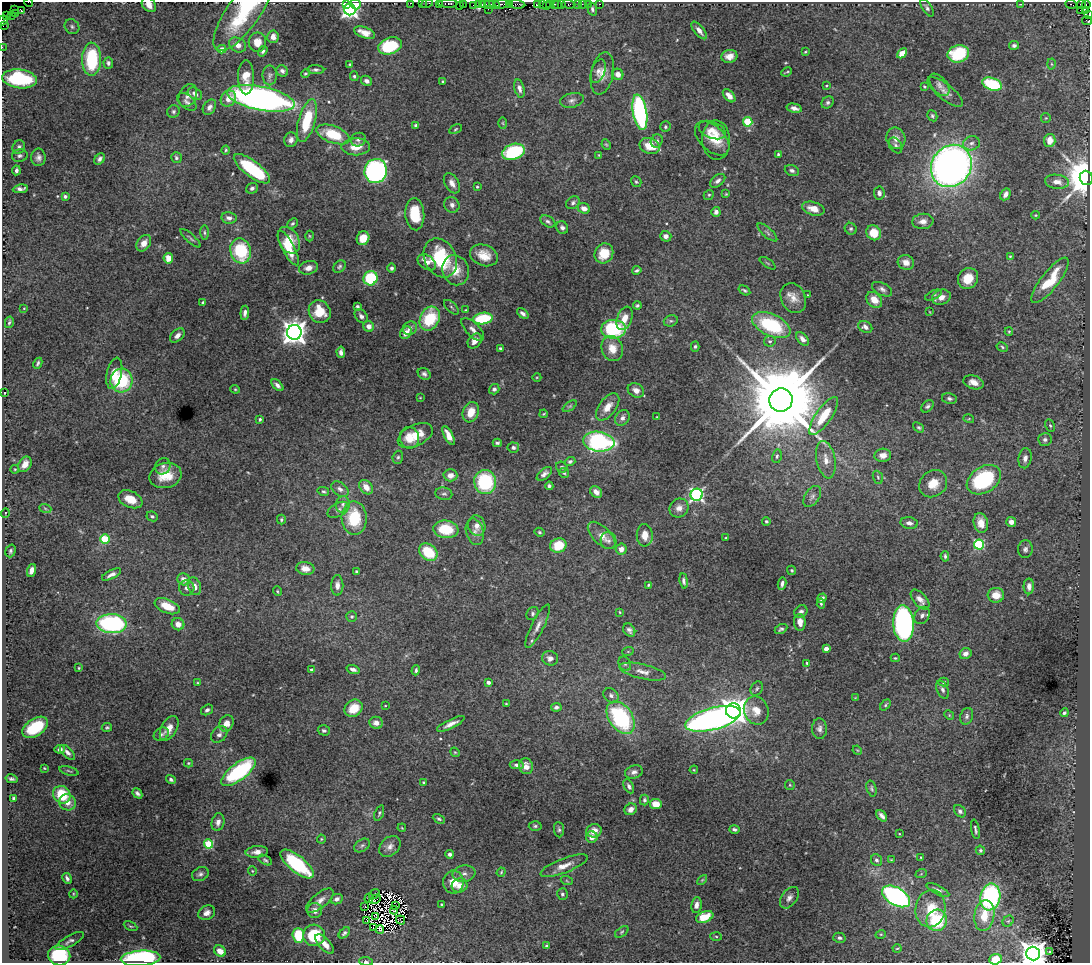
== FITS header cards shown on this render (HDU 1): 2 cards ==
NAXIS1  =                 1088
NAXIS2  =                  961

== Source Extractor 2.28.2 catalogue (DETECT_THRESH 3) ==
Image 1088 x 961 px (HDU 1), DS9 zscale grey, 1 PNG px = 1 image px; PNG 1092 x 965 px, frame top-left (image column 1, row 961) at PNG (2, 2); each listed source drawn as its Kron ellipse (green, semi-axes under 4 px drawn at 4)
Background 1.95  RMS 0.034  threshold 0.102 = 3 sigma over >= 5 px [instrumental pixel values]
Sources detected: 508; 7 with non-positive FLUX_AUTO (blend fragments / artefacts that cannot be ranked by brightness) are neither listed nor drawn; of the other 501, the 500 brightest by FLUX_AUTO listed and drawn (1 fainter detections omitted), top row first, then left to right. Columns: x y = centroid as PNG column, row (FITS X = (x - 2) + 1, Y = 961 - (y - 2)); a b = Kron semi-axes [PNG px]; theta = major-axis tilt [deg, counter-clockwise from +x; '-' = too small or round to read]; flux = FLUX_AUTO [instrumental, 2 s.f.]
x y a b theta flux
29 2 4 2 - 35
346 3 3 2 - 80
411 3 3 2 - 56
422 3 2 2 - 44
427 3 6 3 10 120
439 3 3 3 - 120
448 3 9 3 -1 260
356 4 5 4 - 100
463 4 2 2 - 34
482 4 3 2 - 57
494 4 5 2 - 170
502 4 9 3 1 410
509 4 2 2 - 17
517 4 8 4 -5 220
537 4 4 2 - 87
542 4 2 2 - 11
550 4 3 2 - 88
554 4 3 2 - 120
558 4 2 2 - 80
562 4 4 3 - 45
568 4 7 3 -3 85
577 4 3 3 - 110
582 4 2 2 - 25
588 4 2 2 - 51
599 4 3 2 - 18
1020 4 4 2 - 1.3
1071 4 6 3 -5 210
149 5 8 6 -49 15
459 5 2 2 - 14
474 5 3 2 - 33
478 5 4 2 - 59
490 5 5 3 - 170
546 5 3 2 - 18
1081 5 4 2 - 30
1086 5 4 3 - 75
927 8 10 5 -57 5.7
350 9 6 5 - 870
488 9 2 2 - 10
592 9 6 4 -74 5
14 10 2 2 - 3.8
1080 10 2 2 - 1.2
1086 10 4 3 - 18
21 11 4 3 - 19
244 12 47 16 55 170
16 13 3 2 - 59
11 15 2 2 - 9.2
1089 15 2 2 - 16
6 16 2 2 - 4.7
3 21 5 4 - 19
1087 21 5 3 - 23
3 26 4 2 - 14
72 27 8 7 - 6.5
699 30 10 5 -51 12
364 33 11 5 -20 19
273 37 6 5 - 15
257 42 9 8 - 25
238 45 9 7 -30 17
1014 45 5 4 - 5.8
390 46 12 8 19 130
2 47 2 2 - 14
222 49 4 4 - 16
263 51 5 4 - 4.6
805 52 4 3 - 2.2
902 53 6 4 44 33
958 54 11 8 14 130
729 56 8 6 14 18
91 59 16 9 89 140
108 63 5 5 - 5.9
350 64 3 2 - 2.9
1051 64 5 3 - 2.3
316 70 8 4 -2 5
282 71 6 5 - 6.9
598 71 12 6 69 12
787 72 5 2 - 2.2
305 73 4 4 - 2.6
602 73 21 11 78 29
618 74 6 5 - 14
270 75 10 7 90 7.4
354 76 5 4 - 3.7
246 77 17 8 -90 33
20 79 17 9 -7 170
366 81 6 5 - 8
443 81 3 2 - 2.3
992 84 10 6 -19 130
939 85 13 7 -51 11
826 86 3 2 - 2.1
924 87 3 3 - 2.5
519 88 9 5 -74 11
945 92 21 8 -38 16
195 94 8 5 -33 9.9
188 96 12 8 64 12
729 96 8 4 -48 16
261 98 34 12 -11 1100
228 99 8 7 - 20
572 100 12 7 12 10
187 102 11 6 -40 8.2
828 102 7 5 45 5.3
209 107 8 6 58 9.7
794 108 8 4 -13 12
173 111 6 6 - 4.9
640 112 18 7 -80 430
932 116 6 5 - 3.9
1046 118 5 4 - 2.2
307 120 22 8 74 97
748 122 5 4 - 93
503 123 6 4 -88 2.7
416 125 4 4 - 4.5
665 127 5 5 - 4
455 129 6 4 29 3
712 130 14 8 -21 21
333 134 17 8 -20 89
712 138 21 12 -44 40
896 138 11 9 -68 18
291 140 7 6 - 10
358 140 7 6 - 7.1
716 140 19 14 -86 43
1050 140 6 5 - 24
657 141 7 6 - 6.6
971 143 8 7 - 9.5
606 145 5 4 - 2.9
896 145 8 6 -59 5.7
650 146 10 8 -21 43
19 147 7 6 - 7.2
356 147 14 8 2 33
226 150 4 4 - 3.2
513 152 11 7 17 180
778 154 3 3 - 3
599 155 3 3 - 1.8
20 156 8 6 14 6
38 157 9 7 -89 11
176 158 5 5 - 4.5
100 159 6 4 51 6.8
951 166 22 19 52 1500
252 169 22 8 -37 190
16 170 5 4 - 7.3
792 170 7 5 -19 6.5
376 171 12 11 - 530
1086 178 7 6 - 8500
718 181 9 5 39 7.7
636 182 6 5 - 3.4
1057 182 12 7 -7 18
452 183 11 6 -58 14
477 187 3 2 - 2.5
252 188 6 5 - 5.9
20 189 7 4 6 8.4
879 193 6 5 - 7
726 194 3 3 - 1.9
1005 194 6 4 60 11
709 195 5 4 - 3
65 196 4 3 - 5.8
573 203 7 5 38 6
452 205 8 7 - 8.4
584 208 6 5 - 17
813 209 11 6 -16 25
716 212 5 4 - 8.2
415 214 16 9 -85 62
1036 215 4 4 - 2.5
229 218 7 5 -12 11
548 221 8 5 -31 6.2
923 221 11 7 6 17
292 223 6 4 43 4.2
562 228 6 5 - 7.5
851 229 6 5 - 4.5
767 232 12 4 -41 6.6
204 233 7 4 -89 3.9
874 233 8 7 - 46
309 236 5 3 - 2.2
666 236 5 5 - 10
190 238 13 3 -42 4.7
363 238 7 6 - 39
289 240 14 10 -61 49
144 243 9 6 53 18
288 248 19 6 -62 51
241 251 13 10 -74 140
604 253 10 9 - 44
484 255 14 10 -21 35
1010 256 4 3 - 2.2
168 258 5 4 - 25
440 258 20 15 -62 140
427 262 10 6 -35 16
906 262 8 7 - 19
768 263 9 2 -35 2.4
339 267 7 5 46 4.7
308 268 9 6 17 15
392 268 5 4 - 5.7
456 270 15 13 -71 37
637 270 5 3 - 4.1
370 278 7 7 - 140
968 278 11 9 54 40
1050 280 28 9 52 82
882 289 11 6 -27 8.8
744 290 6 4 -33 3.9
808 295 3 2 - 1.4
933 295 9 4 25 4.1
941 297 9 7 21 15
793 298 15 12 -63 25
874 300 9 6 -46 30
203 302 4 3 - 3.8
358 306 4 3 - 4.2
637 306 4 4 - 3.6
451 307 9 4 -43 4.6
24 308 4 3 - 1.9
466 310 3 3 - 2.3
320 312 12 10 -54 54
930 312 3 2 - 1.6
245 313 7 4 85 7.9
523 313 6 4 -40 7.4
361 316 8 5 -51 7.7
625 318 12 7 69 23
430 319 12 9 63 110
483 319 10 5 9 120
671 321 7 5 18 4.8
9 322 6 3 76 4
771 325 20 11 -24 160
369 326 5 5 - 14
865 327 7 5 -30 11
410 328 7 6 - 10
473 329 14 6 -45 13
614 329 12 9 -1 180
1009 331 4 4 - 2.7
294 332 7 7 - 2300
406 333 7 5 54 19
177 335 8 5 43 9.9
802 339 8 5 -49 11
475 341 8 6 51 20
770 341 6 5 - 4.1
695 346 5 4 - 4.2
1002 347 6 4 -28 3.4
500 348 3 3 - 3.3
612 349 13 10 -69 31
341 352 6 4 -84 8.3
38 363 6 3 62 4.1
114 373 16 7 78 32
424 374 7 5 -38 6.7
537 377 4 3 - 2
121 380 12 11 - 150
973 382 10 6 -19 18
277 385 7 4 -45 8.1
235 389 4 4 - 2.5
494 389 5 5 - 5.8
636 390 9 6 -32 14
4 393 3 2 - 1.3
420 398 3 2 - 1.5
949 399 7 5 -9 5.6
781 400 12 11 - 45000
570 406 8 4 35 3.9
927 406 7 5 47 5.3
608 407 16 8 53 27
471 412 10 8 69 33
544 414 4 3 - 2.6
824 416 22 7 55 62
657 417 3 2 - 1.6
622 418 8 6 55 9.8
260 419 4 3 - 4.1
969 419 5 3 - 2.3
1050 426 6 4 -63 3.9
919 427 6 4 -38 3.5
415 435 19 10 26 48
448 435 10 4 -63 22
409 438 11 9 -79 34
1045 440 7 6 - 8.9
599 442 16 10 -7 350
497 443 4 3 - 4.1
513 447 6 5 - 5.1
883 455 8 6 7 14
777 456 7 4 79 4.6
398 457 6 5 - 4.5
1025 458 10 6 80 13
826 460 19 9 -79 25
570 461 5 4 - 4.7
25 464 8 6 57 21
163 466 8 7 - 7.6
562 467 6 5 - 4.7
15 469 4 4 - 2.3
564 473 5 5 - 3.6
544 474 9 5 40 9.6
165 475 16 12 15 51
450 475 7 6 - 18
878 477 7 5 -69 3.8
984 480 18 13 33 200
485 482 12 11 - 180
933 484 15 13 39 36
549 486 4 3 - 4.3
366 487 8 6 -49 23
340 489 9 6 -39 9.7
323 491 6 4 -13 3.3
596 492 6 5 - 17
444 494 8 6 -8 6
697 495 6 6 - 480
812 496 12 7 56 9.9
130 499 13 8 -24 33
343 504 8 7 - 9.3
45 508 6 4 -20 3.4
679 508 10 9 - 16
338 510 11 6 29 9.9
5 513 5 3 - 1.7
152 516 6 4 -25 4.6
354 518 17 12 -89 100
281 520 5 3 - 3
766 521 4 4 - 3.6
1011 522 5 5 - 12
909 523 8 6 -10 9.8
981 523 10 7 -77 21
477 526 10 8 -72 18
446 529 13 8 -7 80
475 532 13 8 -76 15
539 532 5 4 - 3.2
602 535 17 8 -44 25
645 535 11 8 -88 25
726 538 3 2 - 2.3
105 539 4 4 - 110
609 541 8 8 - 8.7
558 545 8 7 - 56
979 545 5 5 - 220
621 549 5 5 - 16
1025 549 9 7 85 7.5
10 551 6 5 - 5.1
428 552 10 7 -42 80
945 556 5 3 - 3.7
305 568 9 6 -9 19
31 570 6 4 70 12
792 570 5 4 - 3.2
357 571 3 3 - 3.7
112 574 10 4 27 11
184 579 6 5 - 15
684 581 7 4 -82 6.4
782 584 6 3 78 7.2
337 585 10 6 89 12
648 585 4 3 - 2.7
194 586 9 6 -70 14
1029 586 8 5 -90 12
187 588 7 7 - 8.2
277 591 5 3 - 2.5
996 595 8 7 - 27
822 598 5 4 - 7.9
920 600 12 6 -48 15
821 604 5 3 - 3.5
167 606 13 7 -23 39
620 612 4 3 - 2.3
801 612 7 6 - 8.2
533 614 7 5 53 5.3
922 615 9 7 53 9.2
352 617 5 5 - 4.3
800 622 8 6 -86 17
903 623 18 10 -87 520
112 624 15 9 -2 370
178 624 6 6 - 15
538 626 24 6 63 18
781 629 7 4 29 5
629 630 7 5 -55 7.2
826 649 4 4 - 18
628 651 6 3 19 2.2
965 654 6 5 - 12
550 658 8 7 - 13
895 658 4 3 - 2.6
807 663 4 3 - 3.1
625 664 7 6 - 5.4
79 668 4 3 - 2.3
353 669 7 4 -15 7.7
312 670 3 3 - 4.2
416 670 5 3 - 4.4
643 672 24 7 -13 22
488 682 4 3 - 8.7
944 682 5 4 - 4.3
198 683 4 3 - 2.2
757 688 7 5 59 5.1
942 690 9 5 -65 7.6
611 695 8 6 -38 7.6
855 698 4 3 - 1.9
506 704 4 3 - 2.2
885 705 6 4 49 3.2
385 706 2 2 - 1.6
556 707 5 4 - 6.8
354 708 10 8 41 46
207 710 6 5 - 6.7
733 711 7 7 - 2800
756 711 14 12 -67 33
1064 713 4 4 - 5.2
949 715 5 4 - 2.9
967 716 8 6 72 7
621 718 18 11 -55 250
713 719 28 11 15 1000
226 723 8 6 58 18
376 723 7 6 - 13
451 724 15 4 26 14
35 727 14 8 33 94
107 727 5 4 - 3.4
169 728 13 7 61 22
819 729 10 7 -89 9.8
324 730 6 5 - 5.4
161 734 8 6 29 6
219 734 9 7 46 9.2
60 749 5 3 - 6.6
857 750 5 3 - 2.1
67 752 9 4 -44 9.3
455 752 5 4 - 2.7
188 763 4 4 - 2.4
517 765 7 4 2 7.1
526 766 8 7 - 16
44 768 3 3 - 1.9
694 770 4 3 - 1.9
69 771 10 3 -16 3
238 772 20 8 37 230
634 772 9 6 19 9.4
11 779 6 3 -14 5.2
171 779 5 4 - 4.8
424 782 3 2 - 2.4
790 785 5 5 - 2.8
629 786 7 4 -61 7.1
871 788 8 5 -75 4.8
137 793 5 4 - 6.2
62 795 9 8 - 73
14 798 3 3 - 3.8
644 800 5 4 - 4.9
67 802 8 8 - 19
656 804 6 5 - 38
631 809 6 5 - 14
960 811 7 5 -47 6.5
379 813 8 4 70 3.9
882 816 7 4 -51 8.5
439 819 6 4 -28 3.8
218 822 9 6 78 10
535 826 6 5 - 4.2
402 828 4 3 - 1.9
734 829 5 4 - 5.1
975 829 10 3 -80 4.9
559 830 8 5 -83 4.8
594 831 8 6 13 21
899 833 3 2 - 1.5
592 837 6 5 - 15
321 839 4 4 - 2.3
208 844 4 4 - 130
362 845 8 5 37 6
390 846 12 9 44 14
980 850 5 4 - 4
257 852 11 6 5 13
450 854 4 4 - 6.4
921 857 3 3 - 1.7
265 860 7 4 -30 4.1
877 860 6 5 - 6
891 860 3 3 - 2.1
297 864 20 8 -39 180
564 866 25 7 21 26
252 871 4 4 - 2.3
501 872 5 4 - 2.7
200 874 9 6 27 7.9
464 874 11 8 10 11
921 874 6 3 19 2.3
67 878 5 3 - 6.4
702 880 6 3 45 2.6
567 881 6 4 -19 2.7
453 882 11 10 - 32
460 885 8 7 - 19
938 890 12 4 -27 7.3
73 894 4 3 - 2
374 894 6 2 38 3.5
562 894 6 5 - 4.9
896 896 15 8 -31 590
990 897 13 10 79 330
369 898 5 2 - 3.2
789 898 12 7 54 12
337 899 6 5 - 8.4
375 899 6 2 33 2.6
320 900 17 7 39 16
442 904 3 3 - 2.7
395 905 3 2 - 1.8
696 905 8 5 82 11
365 907 3 2 - 1.9
930 909 19 15 80 55
315 910 7 7 - 13
394 910 4 2 - 0.72
207 913 9 7 26 14
376 916 4 2 - 0.95
984 916 15 10 82 43
705 917 9 5 21 47
366 920 3 2 - 0.74
401 920 5 2 - 1.6
937 920 11 10 - 110
1008 921 6 5 - 3.7
130 926 7 4 -25 3.5
374 928 3 2 - 2.2
380 929 4 3 - 7.4
622 932 8 4 38 3.8
344 933 7 4 43 5.4
881 934 5 3 - 2.1
298 935 7 6 - 92
314 935 11 10 - 110
716 936 6 4 -3 3.1
839 938 6 5 - 5.7
70 941 16 5 29 9.2
325 944 12 5 -47 19
546 946 4 3 - 3.5
897 948 4 3 - 1.8
220 951 6 5 - 22
1050 952 3 3 - 9.8
1033 953 7 7 - 3300
59 955 11 10 - 150
140 958 20 7 4 420
995 959 6 5 - 38
366 961 7 4 -4 4.1
At the frame edge (FLAGS 8, measured only in part): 20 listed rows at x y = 29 2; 346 3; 411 3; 422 3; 427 3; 439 3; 448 3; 356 4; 149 5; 1086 5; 244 12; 1089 15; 3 21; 1087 21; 3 26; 2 47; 1033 953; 140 958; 995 959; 366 961
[1 fainter detection neither listed nor drawn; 7 non-positive-flux detections neither listed nor drawn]